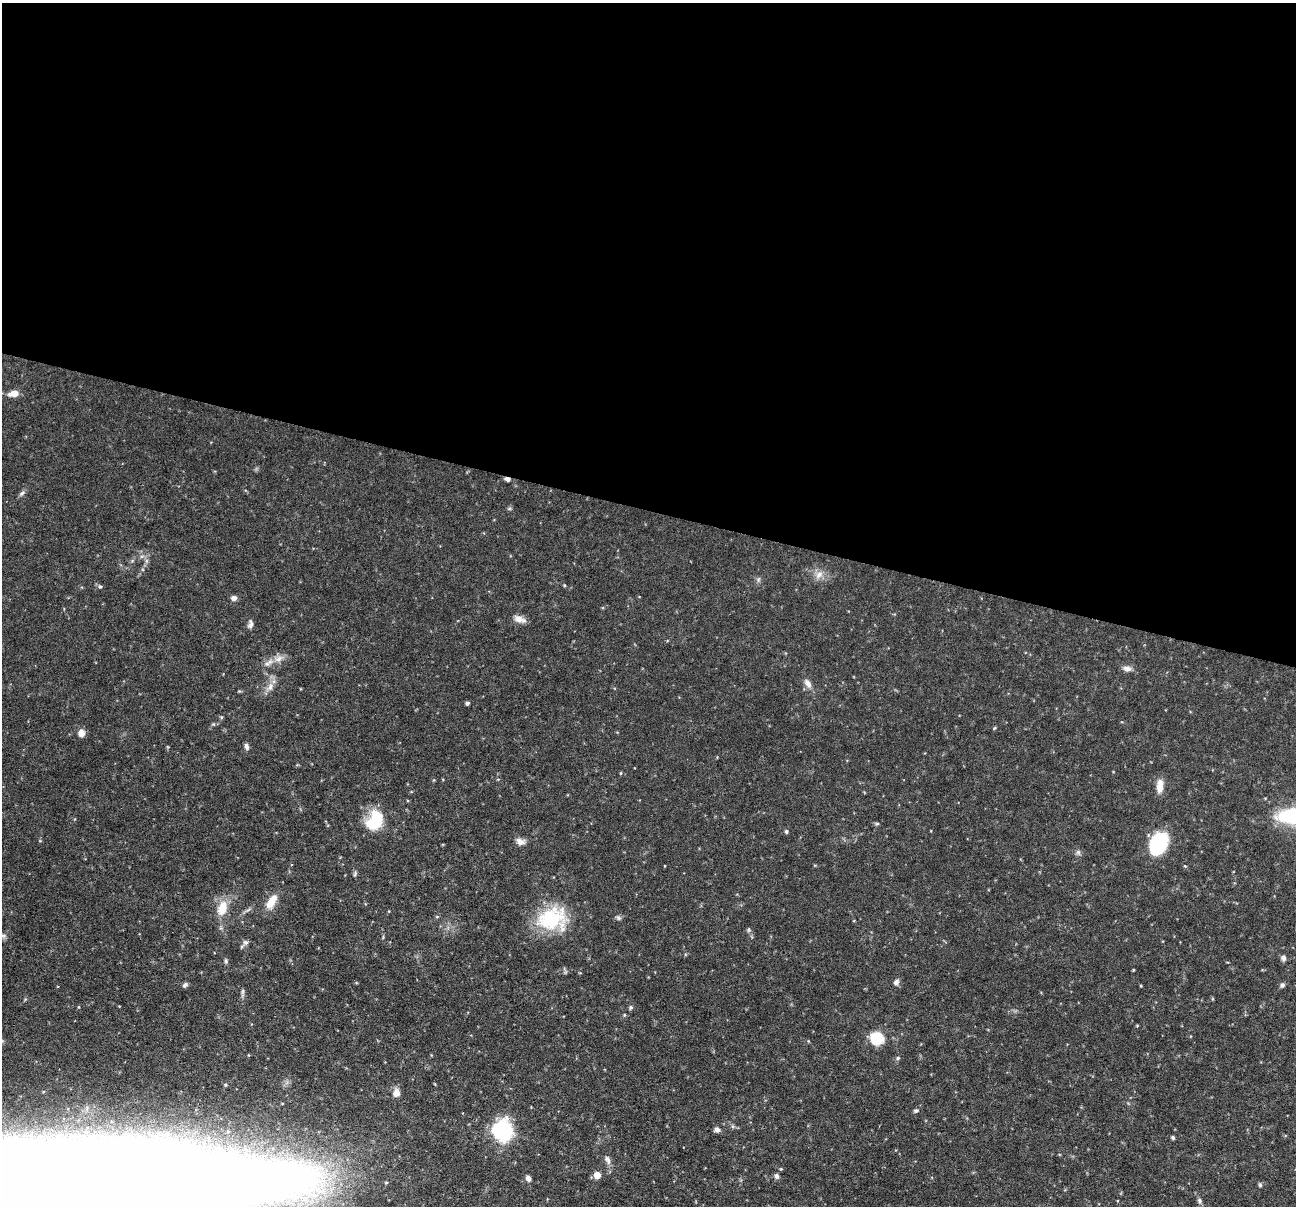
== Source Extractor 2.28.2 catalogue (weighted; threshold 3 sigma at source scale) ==
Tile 3 of 4 x 4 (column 3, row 1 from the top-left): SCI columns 2587-3880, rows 3861-5064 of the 5173 x 5188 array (HDU 1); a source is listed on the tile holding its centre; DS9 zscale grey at full resolution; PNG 1298 x 1208 px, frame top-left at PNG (2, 3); no overlay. Shown black and unused: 42% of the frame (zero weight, under 3 of 6 exposures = <1% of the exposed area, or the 3 px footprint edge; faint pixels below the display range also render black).
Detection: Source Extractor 2.28.2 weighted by HDU 2 'WHT'; one run over the whole footprint, this tile lists its part. Background 0.0644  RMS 0.0042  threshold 0.0171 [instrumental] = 3 sigma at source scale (4.09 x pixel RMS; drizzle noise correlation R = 1.36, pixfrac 0.8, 0.05/0.05 arcsec/px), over >= 5 px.
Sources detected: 63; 1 inside a brighter object's white glare — not listed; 2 inside a brighter listed object's ellipse — not listed separately; the other 60 listed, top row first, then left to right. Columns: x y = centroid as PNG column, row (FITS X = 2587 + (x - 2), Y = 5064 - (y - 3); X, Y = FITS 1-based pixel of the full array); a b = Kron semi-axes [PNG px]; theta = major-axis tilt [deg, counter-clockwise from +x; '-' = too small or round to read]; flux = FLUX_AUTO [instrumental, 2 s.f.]
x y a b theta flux
14 393 11 6 9 3.9
507 479 6 4 -13 1.3
22 493 9 5 52 1
819 575 13 8 46 2.8
758 579 8 3 71 0.69
564 585 4 3 - 0.38
100 586 5 5 - 0.57
234 598 6 6 - 1.5
519 619 14 9 -19 2.6
250 624 11 6 76 1.3
278 659 12 7 28 2.6
1127 669 10 7 -9 2
808 683 14 7 -54 2.4
270 686 12 7 67 2.5
467 703 5 4 - 0.69
81 733 9 8 - 2.2
246 746 8 5 -76 1.2
621 773 5 3 - 0.32
1160 786 17 8 86 3.9
377 820 30 16 -90 11
877 824 6 4 1 0.52
786 831 5 4 - 0.66
520 841 13 8 -14 2.1
1158 844 24 17 64 22
1078 852 7 5 -45 0.82
1185 866 4 4 - 0.34
355 874 7 4 66 0.59
271 902 21 10 59 5.5
222 908 19 11 71 7.3
437 917 5 3 - 0.37
618 918 7 6 - 0.85
552 919 40 28 11 24
749 930 7 5 83 0.64
3 936 9 7 10 1.5
245 942 7 7 - 1.1
1283 958 7 6 - 1.1
226 961 6 4 84 0.61
1133 970 4 3 - 0.34
896 982 8 6 49 1.2
185 985 7 5 38 0.8
1282 985 7 5 61 0.86
1141 986 4 3 - 0.34
243 991 9 4 89 0.76
631 1007 6 5 - 0.74
1137 1025 5 3 - 0.31
877 1038 10 10 - 15
898 1058 5 5 - 0.61
225 1085 4 4 - 0.39
396 1093 10 8 77 2.8
915 1111 6 5 - 0.68
717 1129 6 6 - 1.5
503 1131 10 9 - 87
1173 1138 4 4 - 0.61
607 1160 13 7 -66 1.8
597 1175 5 5 - 5.4
777 1176 7 6 - 1
528 1178 8 6 -66 1.4
79 1183 291 50 1 4500
1260 1185 6 5 - 0.57
1199 1201 8 6 -88 0.94
Overlapping masked pixels (flux is a lower limit): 1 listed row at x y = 507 479
Isophote crosses this tile's border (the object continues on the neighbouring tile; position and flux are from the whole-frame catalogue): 2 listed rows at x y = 3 936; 79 1183